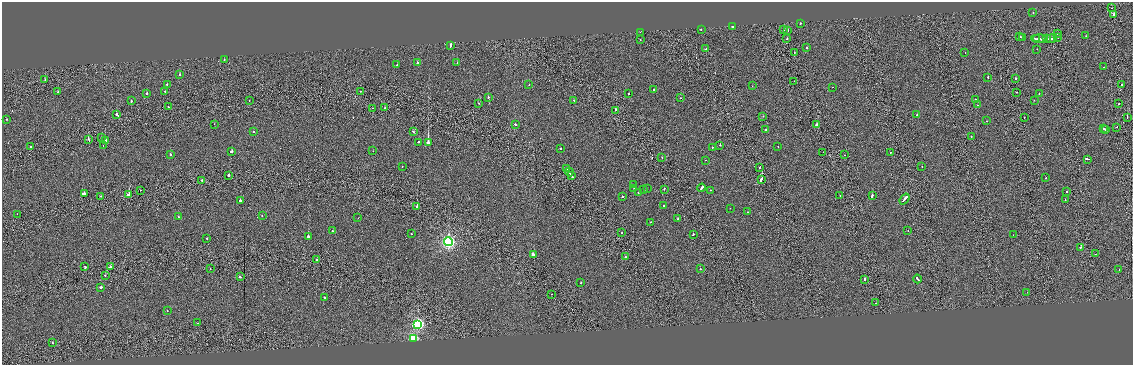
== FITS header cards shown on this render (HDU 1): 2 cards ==
NAXIS1  =                 2261
NAXIS2  =                  726

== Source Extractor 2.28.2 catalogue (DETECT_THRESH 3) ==
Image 2261 x 726 px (HDU 1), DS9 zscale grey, zoomed out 1/2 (1 PNG px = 2 x 2 image px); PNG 1135 x 367 px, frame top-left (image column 1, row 726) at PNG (2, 2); each listed source drawn as its Kron ellipse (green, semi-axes under 4 px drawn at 4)
Background -2.08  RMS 0.8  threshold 2.41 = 3 sigma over >= 5 px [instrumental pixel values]
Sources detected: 184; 11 cannot appear on this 1/2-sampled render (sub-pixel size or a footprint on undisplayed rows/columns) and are neither listed nor drawn; the other 173 listed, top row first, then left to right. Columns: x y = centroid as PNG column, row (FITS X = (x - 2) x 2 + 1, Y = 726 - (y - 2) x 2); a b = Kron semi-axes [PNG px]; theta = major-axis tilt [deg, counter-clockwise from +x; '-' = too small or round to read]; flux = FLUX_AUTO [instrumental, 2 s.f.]
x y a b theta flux
1112 8 2 1 - 400
1033 12 2 2 - 160
1114 14 2 2 - 4800
800 24 2 2 - 530
733 26 2 2 - 4600
784 29 2 2 - 610
701 30 2 1 - 790
788 31 2 2 - 2900
640 32 2 2 - 530
1057 34 2 1 - 510
1020 36 3 2 - 1500
1086 36 2 2 - 230
1022 37 2 1 - 810
1058 37 2 2 - 3100
1037 38 4 1 - 2500
640 39 2 1 - 230
787 39 2 2 - 480
1040 39 8 2 -2 6300
1047 39 3 1 - 2500
1051 39 6 2 6 3200
451 45 2 2 - 4000
807 48 2 2 - 780
706 49 2 2 - 1000
1037 49 2 1 - 160
794 52 2 2 - 230
965 53 2 2 - 340
224 59 2 2 - 410
417 62 2 2 - 1000
457 63 2 2 - 480
397 65 2 2 - 260
1104 67 2 2 - 640
180 75 2 2 - 2000
988 77 2 2 - 1100
1016 78 2 2 - 1400
45 80 2 2 - 520
794 81 2 1 - 170
167 84 2 2 - 510
529 85 2 2 - 300
1122 85 2 1 - 990
752 86 2 1 - 140
832 87 2 1 - 140
654 90 2 2 - 2100
165 91 2 2 - 410
361 91 2 1 - 2600
58 92 2 2 - 490
1016 92 2 2 - 630
147 93 2 2 - 1100
1039 93 2 2 - 450
629 94 2 2 - 460
488 97 2 2 - 540
680 98 2 1 - 470
975 99 2 2 - 390
249 100 2 2 - 710
574 100 2 2 - 540
1034 100 2 1 - 320
131 101 2 2 - 1100
479 103 2 1 - 220
1118 104 2 1 - 310
978 105 2 1 - 530
168 107 2 2 - 360
372 108 2 1 - 250
385 108 2 2 - 420
616 110 2 2 - 6200
117 115 3 2 - 2000
917 115 2 2 - 300
763 116 2 2 - 350
1127 117 2 1 - 480
1024 118 2 1 - 640
6 119 2 2 - 840
987 121 2 2 - 340
214 124 2 2 - 310
515 124 2 2 - 710
817 124 3 2 - 1600
1117 127 2 1 - 520
1104 129 2 2 - 1700
765 130 2 2 - 690
1105 130 2 2 - 1500
413 131 3 2 - 1200
253 132 2 2 - 330
971 136 2 1 - 370
101 138 2 1 - 840
88 139 3 1 - 2600
105 140 2 2 - 9500
418 142 2 2 - 1000
428 142 3 2 - 27000
103 145 2 1 - 860
720 145 2 2 - 1500
778 146 2 2 - 980
30 147 2 2 - 1200
712 147 2 2 - 530
560 149 2 2 - 360
232 151 2 2 - 5500
373 151 2 1 - 180
823 152 2 1 - 250
890 153 2 1 - 390
170 155 2 2 - 1300
845 155 2 1 - 290
662 157 2 1 - 340
1088 159 4 2 - 2800
706 160 2 1 - 640
402 166 2 2 - 240
760 167 2 1 - 1400
922 167 2 1 - 360
567 168 3 2 - 2100
569 172 4 2 - 3500
229 175 2 1 - 9500
571 176 4 2 - 2200
1046 178 2 2 - 480
761 179 3 2 - 4000
202 180 2 2 - 640
634 185 2 2 - 380
701 188 4 2 - 3000
634 189 2 2 - 480
647 189 2 1 - 310
664 189 2 2 - 490
140 190 2 1 - 380
644 190 2 2 - 930
710 190 2 1 - 220
638 192 2 2 - 710
1067 192 2 2 - 620
84 193 2 2 - 8600
128 195 2 2 - 6400
101 196 2 2 - 430
840 196 2 1 - 210
872 196 3 2 - 3300
622 197 2 1 - 700
904 199 6 2 51 4100
1065 200 2 2 - 730
240 201 2 2 - 3700
663 205 2 2 - 700
417 206 2 2 - 4000
730 208 2 1 - 250
747 212 2 2 - 140
17 214 2 1 - 300
262 215 2 2 - 360
178 217 2 2 - 590
358 218 2 1 - 820
678 219 2 2 - 610
651 222 2 2 - 320
908 230 2 2 - 430
332 231 2 2 - 380
622 233 2 2 - 420
411 234 2 1 - 370
693 235 2 2 - 590
1013 235 2 1 - 150
308 237 2 2 - 5800
207 238 2 2 - 1100
448 242 4 4 - 39000
1081 247 2 1 - 2500
1095 254 2 1 - 270
533 255 4 2 - 2900
625 257 2 2 - 400
317 260 2 1 - 640
85 267 3 2 - 1500
110 267 2 2 - 2100
210 269 2 1 - 960
700 269 2 2 - 710
1119 270 2 1 - 250
105 275 2 2 - 1100
240 277 2 2 - 2700
865 279 2 2 - 2500
918 279 4 2 - 2000
581 283 2 2 - 280
101 287 2 2 - 17000
1027 292 2 1 - 37
551 294 2 1 - 560
325 297 2 2 - 800
876 303 2 1 - 150
167 311 2 2 - 220
197 323 2 1 - 600
418 324 4 4 - 24000
413 338 3 3 - 8800
53 343 2 1 - 850
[11 sub-pixel or undisplayed-footprint detections neither listed nor drawn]